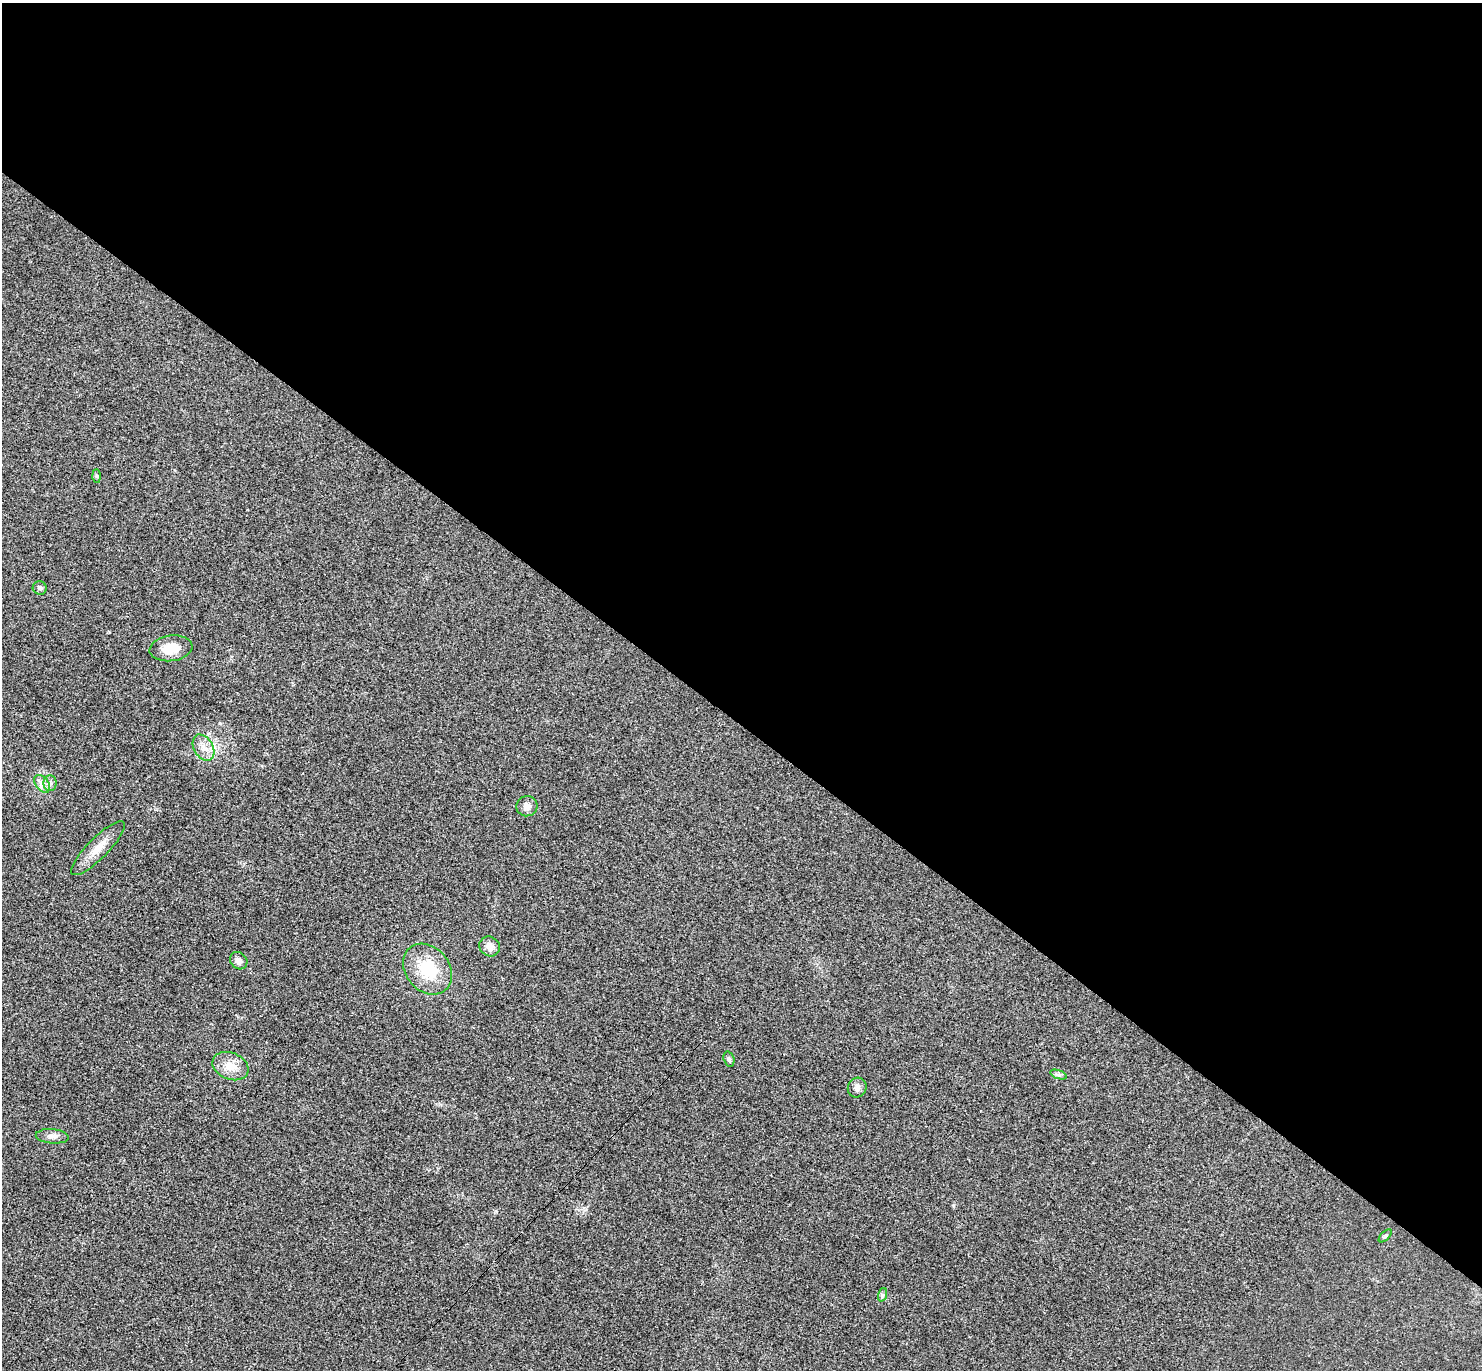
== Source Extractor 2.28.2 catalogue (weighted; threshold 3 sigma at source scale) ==
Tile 3 of 4 x 4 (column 3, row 1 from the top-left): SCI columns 3000-4479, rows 4303-5670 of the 6002 x 6011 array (HDU 1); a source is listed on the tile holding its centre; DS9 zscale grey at full resolution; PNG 1484 x 1372 px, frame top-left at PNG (2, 3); each listed source drawn as its Kron ellipse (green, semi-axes under 4 px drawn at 4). Shown black and unused: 53% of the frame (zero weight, under 3 of 4 exposures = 6% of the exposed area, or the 3 px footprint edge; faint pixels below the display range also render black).
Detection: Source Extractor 2.28.2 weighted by HDU 2 'WHT'; one run over the whole footprint, this tile lists its part. Background 0.0203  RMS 0.0058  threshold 0.026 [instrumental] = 3 sigma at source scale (4.5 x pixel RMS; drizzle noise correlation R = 1.50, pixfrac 1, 0.05/0.05 arcsec/px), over >= 5 px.
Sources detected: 19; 1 inside a brighter listed object's ellipse — not listed separately; the other 18 listed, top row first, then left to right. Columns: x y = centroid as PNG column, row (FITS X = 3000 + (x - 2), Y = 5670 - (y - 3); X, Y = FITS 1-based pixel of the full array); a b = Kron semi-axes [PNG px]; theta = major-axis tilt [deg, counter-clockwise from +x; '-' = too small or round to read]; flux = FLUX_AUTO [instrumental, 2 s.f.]
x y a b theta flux
96 476 6 4 -89 0.86
40 588 7 6 - 1.4
171 648 21 12 8 11
203 748 14 9 -59 5
50 783 8 6 -90 1.9
42 784 10 6 -52 2.9
527 806 10 10 - 3.7
98 848 37 10 45 9.1
490 946 10 9 - 4.7
239 961 9 8 - 2.8
427 969 28 22 -49 26
729 1059 7 5 -71 1.2
230 1066 19 13 -22 8.5
1058 1075 9 4 -19 1.2
857 1088 10 9 - 3.1
52 1136 16 7 -4 3
1385 1236 8 4 45 0.96
882 1295 7 4 72 1
Unlisted compact peaks at least as high as the median listed source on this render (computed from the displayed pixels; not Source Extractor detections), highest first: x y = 220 723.